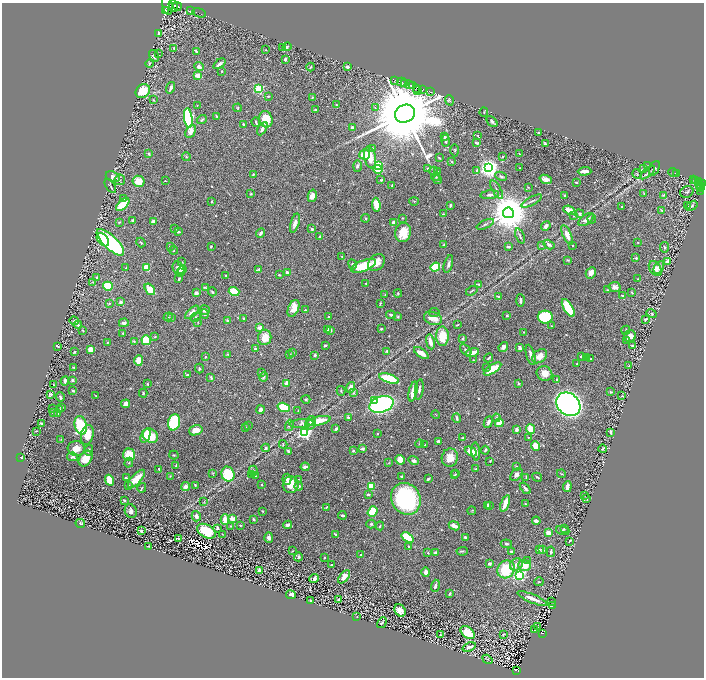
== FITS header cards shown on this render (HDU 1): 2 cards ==
NAXIS1  =                 1404
NAXIS2  =                 1351

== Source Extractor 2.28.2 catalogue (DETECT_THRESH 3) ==
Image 1404 x 1351 px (HDU 1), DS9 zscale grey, zoomed out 1/2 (1 PNG px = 2 x 2 image px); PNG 706 x 680 px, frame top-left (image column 1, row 1350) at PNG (2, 3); each listed source drawn as its Kron ellipse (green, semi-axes under 4 px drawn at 4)
Background 1.86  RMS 0.021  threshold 0.0624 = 3 sigma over >= 5 px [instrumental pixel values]
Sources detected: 678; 44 cannot appear on this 1/2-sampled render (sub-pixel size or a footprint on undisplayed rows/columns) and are neither listed nor drawn; of the other 634, the 500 brightest by FLUX_AUTO listed and drawn (134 fainter detections omitted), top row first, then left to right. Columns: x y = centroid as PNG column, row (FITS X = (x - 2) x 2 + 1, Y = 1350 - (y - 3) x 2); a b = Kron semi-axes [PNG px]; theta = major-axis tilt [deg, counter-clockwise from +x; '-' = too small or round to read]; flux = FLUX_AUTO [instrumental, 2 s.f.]
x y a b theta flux
167 4 10 5 -82 18000
173 6 6 4 -73 6200
177 6 4 3 - 3300
191 10 2 1 - 32
166 11 4 2 - 1600
199 13 7 1 -18 160
159 34 2 2 - 44
283 47 3 2 - 7.8
287 47 4 3 - 7
174 48 3 2 - 5.1
266 50 2 1 - 2.6
196 51 3 2 - 4.7
158 54 4 2 - 2.7
154 56 6 4 -54 11
285 59 3 2 - 15
149 64 4 2 - 2.8
219 64 7 2 37 13
199 66 5 3 - 16
311 67 4 2 - 3.9
347 67 3 3 - 16
222 71 2 2 - 2.9
198 75 4 3 - 29
395 80 2 1 - 39
402 82 5 1 - 190
405 83 2 1 - 530
409 85 4 2 - 640
413 86 2 1 - 170
170 88 6 3 74 14
416 88 3 2 - 270
259 89 3 3 - 330
423 89 3 2 - 86
418 90 2 1 - 100
143 91 8 6 41 91
430 92 2 1 - 180
268 96 3 2 - 3.7
312 97 2 2 - 3
154 100 3 3 - 2.4
449 100 5 3 - 4.5
197 105 2 2 - 3.1
337 105 3 2 - 3.8
237 108 4 3 - 3.8
375 108 4 3 - 5.2
316 110 3 2 - 8.4
484 112 4 3 - 3.7
405 114 10 8 25 90000
216 116 3 2 - 2.9
188 118 10 4 -83 610
266 119 8 6 -75 110
202 120 5 3 - 5.5
492 121 6 4 -48 7.1
256 122 5 2 - 5.6
244 124 2 2 - 25
352 127 2 2 - 24
262 129 7 3 60 20
191 132 7 4 59 25
538 133 3 2 - 3
478 136 4 2 - 2.7
445 137 3 2 - 3.7
446 141 6 3 -81 8.4
477 143 3 2 - 6.7
545 144 4 3 - 6.5
372 148 2 2 - 3.9
455 150 6 3 -88 3.8
149 154 3 3 - 6
519 154 2 2 - 3
365 155 5 5 - 74
186 157 5 3 - 3.9
370 157 11 5 -80 56
502 157 3 2 - 2.8
439 158 3 2 - 4.9
452 162 3 2 - 3.5
378 165 3 3 - 270
357 166 6 4 87 7.9
647 166 3 2 - 2.4
427 168 3 3 - 4.2
488 168 4 4 - 2700
519 168 2 2 - 2.7
654 168 8 4 65 8.5
378 169 5 3 - 87
644 169 4 3 - 3
477 170 4 3 - 5
434 171 4 4 - 5.1
437 171 2 2 - 12
584 171 7 2 1 43
673 172 5 1 - 53
648 173 9 3 39 8.8
676 173 2 1 - 61
637 174 5 4 - 6
253 175 3 2 - 3.8
501 176 6 3 -24 8
113 177 7 5 -21 36
436 177 4 3 - 4.2
438 179 5 3 - 5.6
546 179 6 4 -20 18
120 180 5 5 - 7
381 180 3 2 - 6
694 180 2 1 - 61
138 181 6 5 - 59
165 181 2 2 - 4.1
696 181 2 2 - 170
576 182 2 2 - 5.3
698 182 3 2 - 340
703 183 2 2 - 560
700 185 4 2 - 460
110 186 8 2 -55 4.9
392 186 3 2 - 5.1
528 187 3 2 - 2.6
701 187 4 3 - 390
497 190 10 2 -60 8
700 191 2 2 - 49
687 192 7 5 26 12
644 193 4 3 - 3.3
251 194 3 3 - 3.5
490 195 9 4 6 15
565 195 3 3 - 7.3
663 195 4 2 - 2.9
312 196 6 4 76 17
123 199 3 2 - 3.6
212 201 2 2 - 5.1
414 201 4 3 - 4
532 201 11 2 28 8.3
123 204 8 4 41 99
376 205 7 4 -82 70
450 205 3 2 - 5.8
688 206 3 2 - 5.8
692 206 6 3 36 6.4
622 207 2 2 - 3.6
569 210 6 4 -23 43
661 210 3 3 - 4
508 213 5 5 - 17000
443 214 4 2 - 3.7
579 214 4 3 - 7.7
574 216 3 3 - 2.6
365 218 4 4 - 4.2
403 218 3 2 - 2.3
592 219 4 3 - 3.6
133 220 3 3 - 7.4
586 220 9 5 33 24
153 221 4 3 - 18
119 222 3 2 - 3.8
295 223 10 4 73 22
393 223 3 3 - 27
485 224 9 3 24 7.8
546 226 5 4 - 12
175 229 3 2 - 2.8
312 229 3 2 - 9.7
178 231 3 2 - 6.3
403 232 10 8 75 76
261 233 5 3 - 8.8
567 235 11 4 -65 42
520 236 8 2 -68 5.2
319 237 3 3 - 6.2
103 240 7 5 -49 82
110 242 18 7 -44 480
141 242 5 3 - 4.9
638 242 2 2 - 2.6
444 245 2 2 - 4
541 245 4 2 - 2.8
549 245 6 4 -30 17
211 246 3 2 - 4.4
573 246 2 1 - 2.4
170 247 2 2 - 16
508 247 3 2 - 7.8
665 247 5 4 - 5.6
174 250 4 2 - 2.6
342 257 4 3 - 3.6
636 258 3 3 - 4.5
568 260 4 3 - 3.5
667 261 3 3 - 10
182 262 3 2 - 2.3
376 262 9 7 45 38
353 264 5 4 - 9.3
448 264 9 3 73 13
363 266 13 5 21 170
126 267 3 1 - 2.3
146 267 3 3 - 120
435 267 5 3 - 200
659 267 7 4 61 18
178 269 7 5 -63 18
655 269 8 5 -58 29
182 270 4 4 - 5.8
259 270 4 3 - 7.3
181 272 4 3 - 8.6
287 273 3 3 - 18
591 273 6 5 - 24
225 275 2 2 - 3.3
279 275 4 3 - 4.5
97 277 4 3 - 4.4
179 279 4 2 - 5.5
638 279 2 2 - 2.6
93 282 4 3 - 3.3
366 283 3 2 - 2.9
479 284 3 3 - 3
108 286 5 4 - 170
205 287 4 3 - 4
615 287 6 5 - 17
150 289 6 4 -54 83
608 290 3 3 - 3.7
234 291 5 4 - 99
472 291 6 2 31 4.2
212 292 4 3 - 6.5
632 292 4 3 - 2.8
196 293 3 3 - 16
398 293 4 3 - 4
385 295 2 2 - 3.9
623 295 4 2 - 2.7
498 296 4 2 - 3.6
520 300 6 3 -86 17
121 302 2 2 - 31
380 303 3 2 - 4.2
109 304 3 3 - 3.8
294 308 9 5 66 59
568 308 10 4 -60 150
205 310 5 5 - 13
305 310 3 2 - 4.3
192 312 8 4 44 24
434 312 5 2 - 3.4
204 314 4 4 - 7
652 314 5 3 - 5.7
391 315 5 3 - 6.3
329 316 2 2 - 3.6
507 316 2 2 - 6.2
168 317 4 3 - 4.2
196 317 5 4 - 7.1
398 317 3 3 - 4
545 317 7 6 - 250
171 318 4 4 - 4.6
433 318 9 6 -18 53
244 319 3 2 - 9.2
645 319 3 2 - 9.8
74 321 5 4 - 7.5
228 321 3 2 - 11
198 322 3 3 - 2.8
124 323 5 3 - 12
78 325 4 4 - 9.7
457 325 4 2 - 3.2
551 326 2 2 - 2.3
260 327 4 3 - 23
328 329 4 3 - 8.3
381 329 3 3 - 5.1
331 330 3 3 - 13
626 330 4 2 - 2.9
83 331 3 2 - 4.2
524 332 2 2 - 3.2
123 333 3 2 - 3.3
442 336 9 6 -88 89
630 336 6 5 - 34
155 337 2 2 - 5.5
265 337 8 6 82 57
463 339 4 3 - 5.3
146 340 5 4 - 130
627 340 4 2 - 4.3
134 341 4 3 - 4.1
108 342 4 2 - 2.9
430 342 7 3 -80 33
57 346 3 2 - 5.3
325 346 4 3 - 6.5
632 346 3 3 - 5.8
503 347 5 4 - 16
520 348 4 2 - 17
90 349 4 3 - 43
255 349 3 3 - 8.4
466 350 7 4 -42 10
387 351 4 3 - 6
75 352 2 2 - 6.9
292 352 4 2 - 2.6
421 353 8 3 -35 28
472 353 7 3 15 50
228 354 3 3 - 3.5
289 354 4 3 - 2.9
315 355 2 2 - 17
531 355 10 3 -74 24
540 356 8 6 41 40
581 356 3 2 - 6.5
205 357 2 2 - 7
489 358 4 2 - 7.4
587 358 2 2 - 6.1
591 359 3 2 - 4.1
473 360 2 2 - 2.4
139 361 5 4 - 57
577 364 2 2 - 2.4
629 365 4 2 - 3.3
74 368 3 2 - 4.3
486 368 3 3 - 3
199 369 5 3 - 5.4
492 369 10 4 33 110
261 373 4 3 - 4.4
544 373 8 7 - 38
187 375 3 3 - 6.6
211 377 4 2 - 4.5
264 377 5 4 - 8.1
389 379 10 4 -18 150
73 380 3 3 - 9.3
557 380 4 3 - 10
65 381 4 3 - 10
287 383 3 2 - 31
518 383 4 2 - 5.3
147 384 3 2 - 3.6
53 385 3 1 - 2.9
351 387 5 4 - 20
419 390 10 3 83 10
73 391 3 2 - 6.4
341 391 5 3 - 3.6
413 392 10 3 78 51
610 392 4 3 - 3.9
143 393 4 3 - 5
353 393 3 3 - 5.2
50 394 4 3 - 5.3
96 396 4 2 - 2.3
622 396 2 2 - 3
60 397 5 3 - 7.5
306 399 4 3 - 4.4
374 400 3 3 - 180
126 404 4 3 - 27
381 404 12 8 18 770
568 404 13 10 -39 2800
61 407 3 2 - 6.2
284 407 6 4 -16 150
52 409 2 2 - 2.5
60 410 3 2 - 9.8
260 410 4 3 - 14
298 411 2 2 - 2.4
53 413 2 2 - 2.7
58 414 3 2 - 5
436 415 4 2 - 2.3
348 417 3 3 - 6.9
457 418 5 2 - 9.3
496 418 4 3 - 5.7
319 421 12 4 11 77
174 422 8 6 75 310
488 422 6 3 66 10
302 423 12 4 5 16
311 423 7 5 74 16
499 423 4 4 - 78
41 424 3 2 - 8.4
81 425 9 6 -76 340
248 425 2 2 - 2.2
289 425 6 4 72 8.5
246 428 3 2 - 3
336 429 3 2 - 12
530 429 5 4 - 66
196 430 7 5 17 39
516 430 3 3 - 18
36 431 2 2 - 2.4
611 432 4 2 - 7.3
305 433 4 4 - 780
377 433 2 2 - 5.2
87 435 10 6 77 58
146 436 7 4 69 89
150 436 8 6 -43 86
528 437 3 2 - 3.2
463 438 4 2 - 3
61 439 4 2 - 2.6
438 441 3 2 - 8.1
283 444 4 2 - 2.9
420 444 4 3 - 3.5
425 445 3 2 - 2.3
535 446 5 4 - 67
76 448 8 7 - 39
266 448 4 3 - 8.4
363 449 4 3 - 11
603 449 4 2 - 4.2
89 450 5 3 - 8.5
485 450 4 2 - 7.4
289 451 4 3 - 7.5
353 451 2 2 - 6.9
471 451 6 4 -27 47
476 451 9 3 -85 16
129 455 6 6 - 85
174 455 5 2 - 3.5
21 457 3 2 - 6.4
72 457 5 4 - 8.3
450 458 9 8 - 47
86 459 8 6 56 64
400 460 5 4 - 42
414 461 5 4 - 12
490 461 3 2 - 3.3
129 463 5 4 - 6.7
389 463 3 2 - 2.7
176 466 3 2 - 3.4
516 466 2 2 - 5.8
305 467 4 2 - 11
159 469 4 2 - 4.3
475 469 3 2 - 2.8
253 471 5 3 - 7.1
213 473 4 3 - 3.2
228 474 7 6 - 180
251 474 3 3 - 4.1
456 474 3 2 - 2.4
561 474 5 2 - 3.1
454 475 2 2 - 2.3
516 475 7 5 48 18
170 476 3 2 - 3.3
255 476 2 2 - 2.3
402 476 3 3 - 3.4
526 477 3 2 - 3.1
537 477 5 2 - 6.1
126 478 4 3 - 7.3
136 479 11 5 47 69
287 479 5 4 - 13
298 479 3 2 - 2.2
428 479 3 2 - 6
110 480 5 4 - 80
129 485 3 3 - 3.2
195 485 4 2 - 4.6
261 485 2 2 - 8.2
291 485 8 8 - 76
186 486 4 4 - 15
299 486 4 3 - 11
371 486 4 3 - 88
567 487 5 3 - 18
142 488 5 3 - 4.5
525 488 7 3 -51 10
368 494 2 2 - 11
584 495 3 2 - 4.1
587 498 2 2 - 9.2
406 499 16 14 -62 410
124 500 3 3 - 5.4
204 502 4 2 - 2.9
505 503 8 3 70 53
525 504 3 3 - 2.9
488 505 3 2 - 7
489 506 2 2 - 4.2
326 507 3 2 - 3.8
131 511 7 5 -64 16
263 511 4 2 - 3
472 511 4 2 - 2.6
372 512 6 3 52 120
342 515 4 3 - 7.4
196 516 5 4 - 15
232 519 2 2 - 75
253 519 3 2 - 7.3
225 520 5 3 - 41
536 521 4 3 - 15
80 524 5 3 - 11
371 524 5 4 - 5.9
240 525 2 2 - 3.5
287 525 4 3 - 15
231 526 4 2 - 3
380 526 4 3 - 5.5
454 526 5 3 - 31
217 528 3 2 - 15
564 528 2 2 - 3.6
141 531 2 2 - 12
206 531 10 6 -28 130
563 531 7 3 -17 12
549 533 4 3 - 37
222 534 3 2 - 2.5
335 534 3 2 - 4
465 537 3 3 - 6.2
269 538 5 4 - 16
408 538 7 4 -36 260
179 539 2 2 - 12
570 541 3 2 - 2.4
506 544 6 3 -6 7.1
148 546 3 2 - 2.6
409 547 2 2 - 13
539 550 4 3 - 4.2
542 550 4 4 - 10
293 551 3 2 - 2.6
462 551 6 3 7 4.8
511 551 3 3 - 4.9
551 552 5 3 - 8.1
428 553 2 2 - 3
435 553 3 2 - 13
361 554 2 2 - 2.8
298 557 4 4 - 6.5
324 558 2 2 - 3
527 560 3 3 - 3.6
489 564 4 3 - 8.4
516 564 7 5 33 24
331 565 2 2 - 4.9
525 565 6 5 - 54
506 569 9 8 - 150
260 571 3 3 - 30
426 572 4 3 - 19
519 575 3 3 - 590
344 577 8 4 50 33
314 578 5 3 - 17
539 582 5 3 - 3.5
435 586 6 3 73 11
450 594 3 2 - 7.2
291 595 5 3 - 30
339 599 2 2 - 4.7
532 599 16 3 -22 34
310 601 2 2 - 2.9
551 602 2 2 - 5.1
552 605 3 2 - 19
400 610 6 5 - 31
357 617 2 2 - 2.7
382 623 6 4 60 6.2
537 627 2 1 - 7
535 630 2 2 - 51
468 633 8 5 -37 80
542 633 4 2 - 180
504 634 3 2 - 2.8
440 635 3 1 - 2.4
469 647 7 3 22 14
487 659 5 2 - 2.5
517 670 4 2 - 190
At the frame edge (FLAGS 8, measured only in part): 2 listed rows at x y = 167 4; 703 183
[134 fainter detections neither listed nor drawn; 44 sub-pixel or undisplayed-footprint detections neither listed nor drawn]